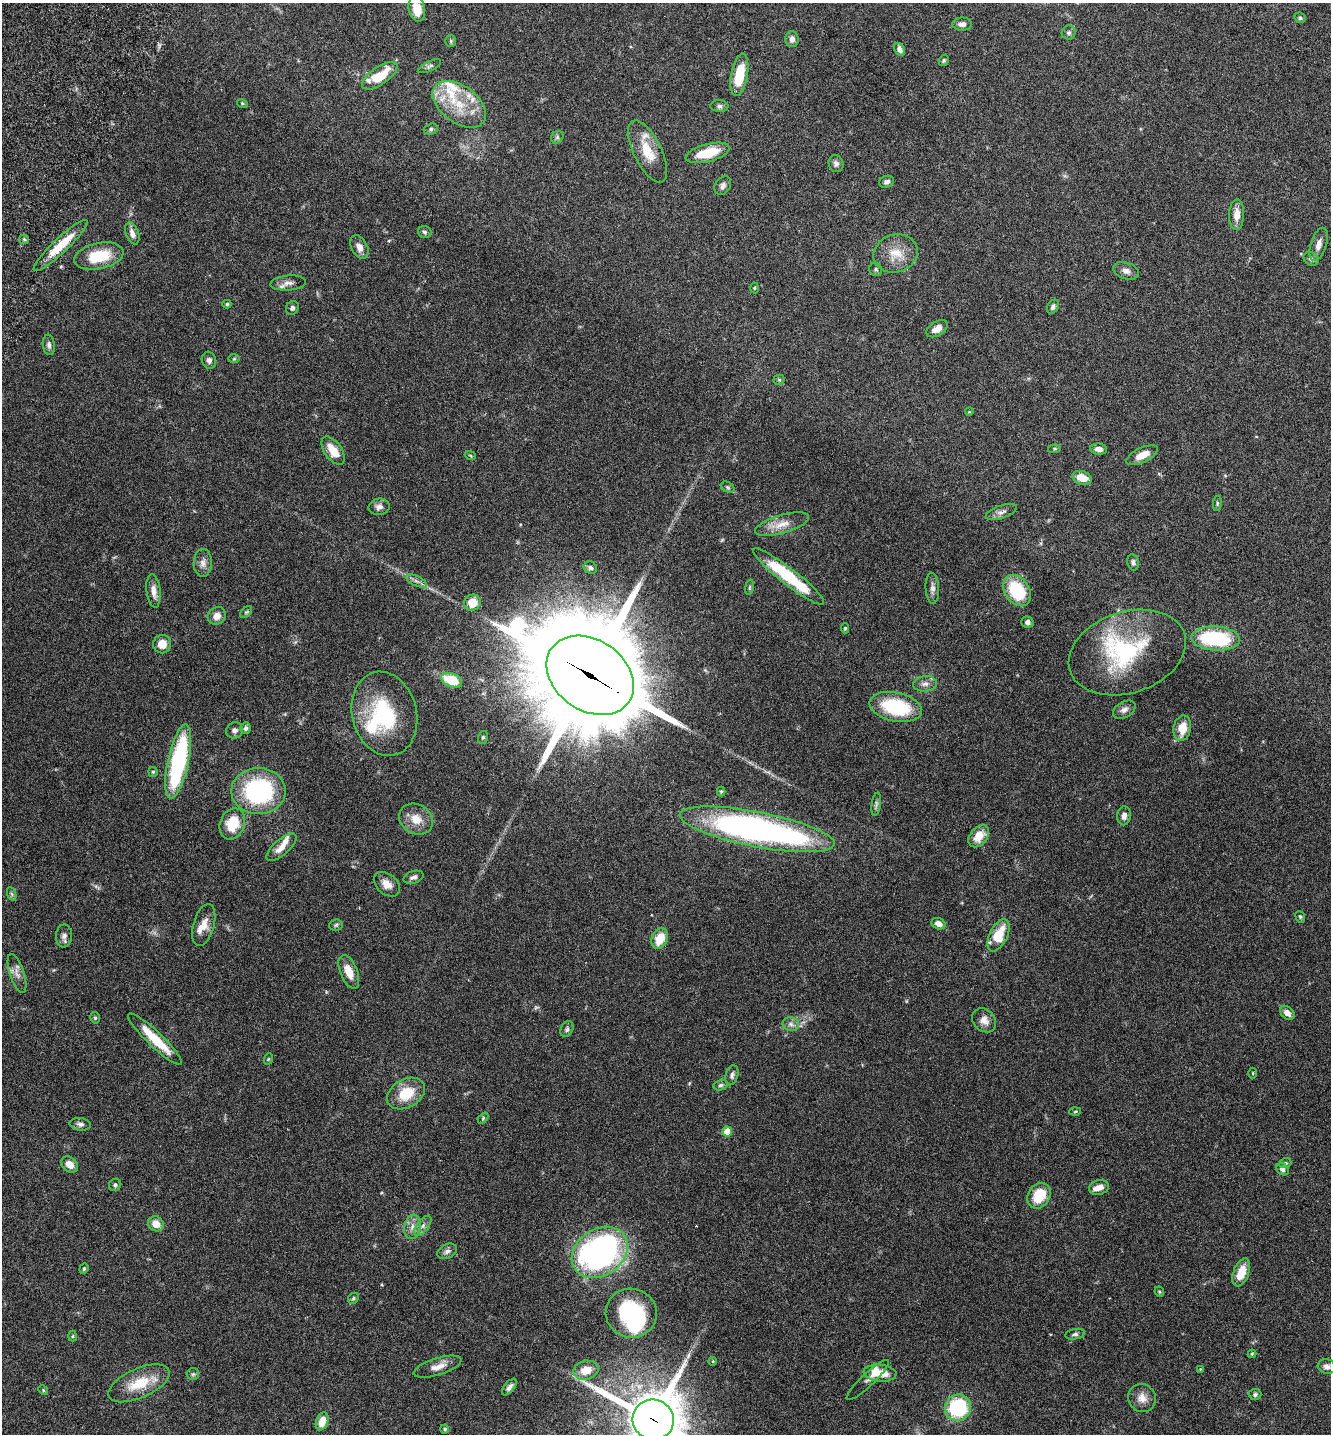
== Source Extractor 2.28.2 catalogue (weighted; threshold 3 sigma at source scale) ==
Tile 11 of 4 x 4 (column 3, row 3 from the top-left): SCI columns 2857-4185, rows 1468-2899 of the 5849 x 5796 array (HDU 1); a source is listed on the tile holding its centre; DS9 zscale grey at full resolution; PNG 1333 x 1436 px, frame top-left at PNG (2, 3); each listed source drawn as its Kron ellipse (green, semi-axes under 4 px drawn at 4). Shown black and unused: <1% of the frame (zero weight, under 3 of 6 exposures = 3% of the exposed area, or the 3 px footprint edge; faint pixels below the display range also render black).
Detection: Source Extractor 2.28.2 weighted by HDU 2 'WHT'; one run over the whole footprint, this tile lists its part. Background 0.0659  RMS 0.0031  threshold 0.0126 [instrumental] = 3 sigma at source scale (4.09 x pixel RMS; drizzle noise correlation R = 1.36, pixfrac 0.8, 0.05/0.05 arcsec/px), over >= 5 px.
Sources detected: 173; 1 too faint to see at this stretch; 5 inside a brighter object's white glare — neither listed nor drawn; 11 inside a brighter listed object's ellipse — not listed separately; the other 156 listed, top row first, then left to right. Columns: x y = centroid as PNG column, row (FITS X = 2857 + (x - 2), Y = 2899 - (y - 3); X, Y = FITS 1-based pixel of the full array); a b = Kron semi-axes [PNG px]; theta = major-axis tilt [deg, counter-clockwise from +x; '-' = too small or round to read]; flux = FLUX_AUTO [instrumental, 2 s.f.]
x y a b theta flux
417 9 13 8 -77 4.1
1300 18 6 5 - 0.58
962 24 10 6 1 1.2
1069 33 7 7 - 0.74
792 39 8 6 -88 1.2
451 41 6 5 - 0.48
900 49 7 5 -62 1.2
944 60 6 5 - 0.45
430 66 12 5 26 0.72
739 75 21 8 80 8.6
380 76 20 9 35 8.4
242 103 5 3 - 0.24
459 104 30 18 -37 10
719 106 9 6 -2 0.81
431 129 7 5 17 0.62
557 137 7 5 47 0.58
648 151 34 14 -64 6.9
708 153 22 8 15 8.2
836 164 8 7 - 1
887 182 7 6 - 0.87
723 186 10 7 57 1
1237 215 15 7 88 2.7
425 232 7 6 - 0.65
132 233 11 6 -69 1.7
24 239 5 5 - 0.4
1319 244 17 8 72 2
61 245 36 7 43 8.1
359 247 13 8 -60 2.1
896 253 22 18 18 5.8
99 256 25 13 12 9.6
1311 259 8 6 -37 0.79
876 270 7 6 - 0.54
1126 271 13 8 -19 1.6
288 283 18 7 4 1.7
754 288 5 3 - 0.27
227 304 4 4 - 0.46
1053 307 7 5 58 0.88
292 308 7 6 - 0.87
937 329 11 7 31 2.4
49 345 10 6 -84 0.9
234 359 6 4 2 0.32
209 360 9 7 -72 1
779 380 5 5 - 0.35
969 412 4 3 - 0.22
1054 449 6 4 6 0.38
1099 449 8 5 -5 1.5
333 451 16 8 -55 4.4
470 455 6 3 -20 0.29
1142 455 17 7 26 3.3
1082 478 10 6 -19 3.9
728 487 7 5 -28 0.5
1217 503 8 4 82 0.39
379 507 10 8 7 1.3
1001 512 16 6 19 1.3
782 524 28 9 16 3.9
1133 562 8 5 -77 0.68
203 563 14 9 89 1.8
590 568 7 6 - 0.83
788 576 44 8 -38 18
416 581 11 5 -26 1
749 587 7 4 81 0.41
932 588 15 7 -87 1.3
1017 590 17 12 -55 16
153 591 17 7 -84 2.2
472 603 8 8 - 4.2
246 612 7 4 44 0.45
217 616 9 8 - 2.2
1027 622 6 5 - 0.95
845 628 5 4 - 0.33
1216 638 24 12 -4 23
162 644 9 9 - 3.4
1127 652 60 40 18 31
590 675 47 35 -35 6900
452 680 11 6 -23 7.7
925 684 12 8 6 1.5
896 707 26 14 -12 18
1124 710 12 8 30 1.3
384 714 42 32 -76 23
246 728 6 5 - 0.7
1182 728 13 8 79 4.7
235 730 8 8 - 1
483 737 6 5 - 0.47
178 762 38 10 78 36
153 772 5 5 - 0.38
258 791 27 23 0 34
721 791 5 4 - 0.33
876 804 12 4 81 0.7
1124 816 9 6 84 1.4
416 819 18 14 -30 4.2
232 824 16 12 67 8.1
757 829 79 17 -11 110
979 836 12 8 51 4.3
282 847 19 8 41 2.5
414 877 10 6 17 1
387 884 15 10 -40 2.5
12 894 7 4 -70 0.49
1300 917 6 4 -68 0.39
939 924 7 5 -22 1.7
204 925 21 10 74 3.3
336 925 7 5 5 0.48
998 935 17 9 64 7.7
64 936 11 8 86 1.2
660 939 11 8 65 5.5
349 972 18 8 -68 4.1
17 973 20 7 -72 1.9
1287 1013 8 6 -42 1.7
95 1018 6 4 -75 0.47
984 1020 13 10 -44 2.3
791 1024 8 6 -5 1.1
567 1029 8 6 64 0.74
155 1039 36 7 -43 8.6
268 1059 6 3 71 0.3
1253 1073 5 3 - 0.28
732 1075 10 6 73 0.88
721 1085 7 5 16 0.55
406 1094 20 14 29 8
1075 1111 5 3 - 0.31
483 1118 6 4 47 0.34
80 1124 10 6 -7 1
727 1132 5 5 - 4.3
1285 1163 6 4 20 0.43
70 1164 9 7 -40 2.4
1282 1169 7 5 -44 1.1
115 1185 6 5 - 0.63
1099 1187 10 7 18 1.9
1039 1196 14 11 57 7.9
156 1224 8 7 - 3.1
423 1226 12 6 52 1.3
412 1227 12 8 80 2
447 1251 10 7 26 1.1
600 1252 30 23 34 95
84 1269 5 4 - 0.42
1241 1272 14 8 70 5
1159 1292 5 4 - 0.34
353 1298 6 5 - 0.49
631 1313 25 24 - 23
1075 1334 10 5 11 0.71
72 1336 5 3 - 0.27
1252 1354 4 4 - 0.26
713 1361 4 3 - 0.22
438 1367 25 8 17 2.8
1327 1367 9 7 -14 1.3
1200 1369 4 4 - 0.22
586 1370 12 9 12 4.2
880 1373 16 8 -5 5
193 1374 6 6 - 0.5
868 1380 28 6 43 1.2
139 1383 33 14 24 8.7
509 1387 10 5 51 1
43 1390 5 4 - 0.31
1255 1395 6 5 - 0.66
1142 1398 14 13 - 2.8
958 1408 13 13 - 22
653 1420 21 20 - 1600
322 1421 9 6 70 4.8
445 1429 4 4 - 0.54
Overlapping masked pixels (flux is a lower limit): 2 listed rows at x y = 590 675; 653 1420
Isophote crosses this tile's border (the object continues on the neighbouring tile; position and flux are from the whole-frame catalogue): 1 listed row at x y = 653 1420